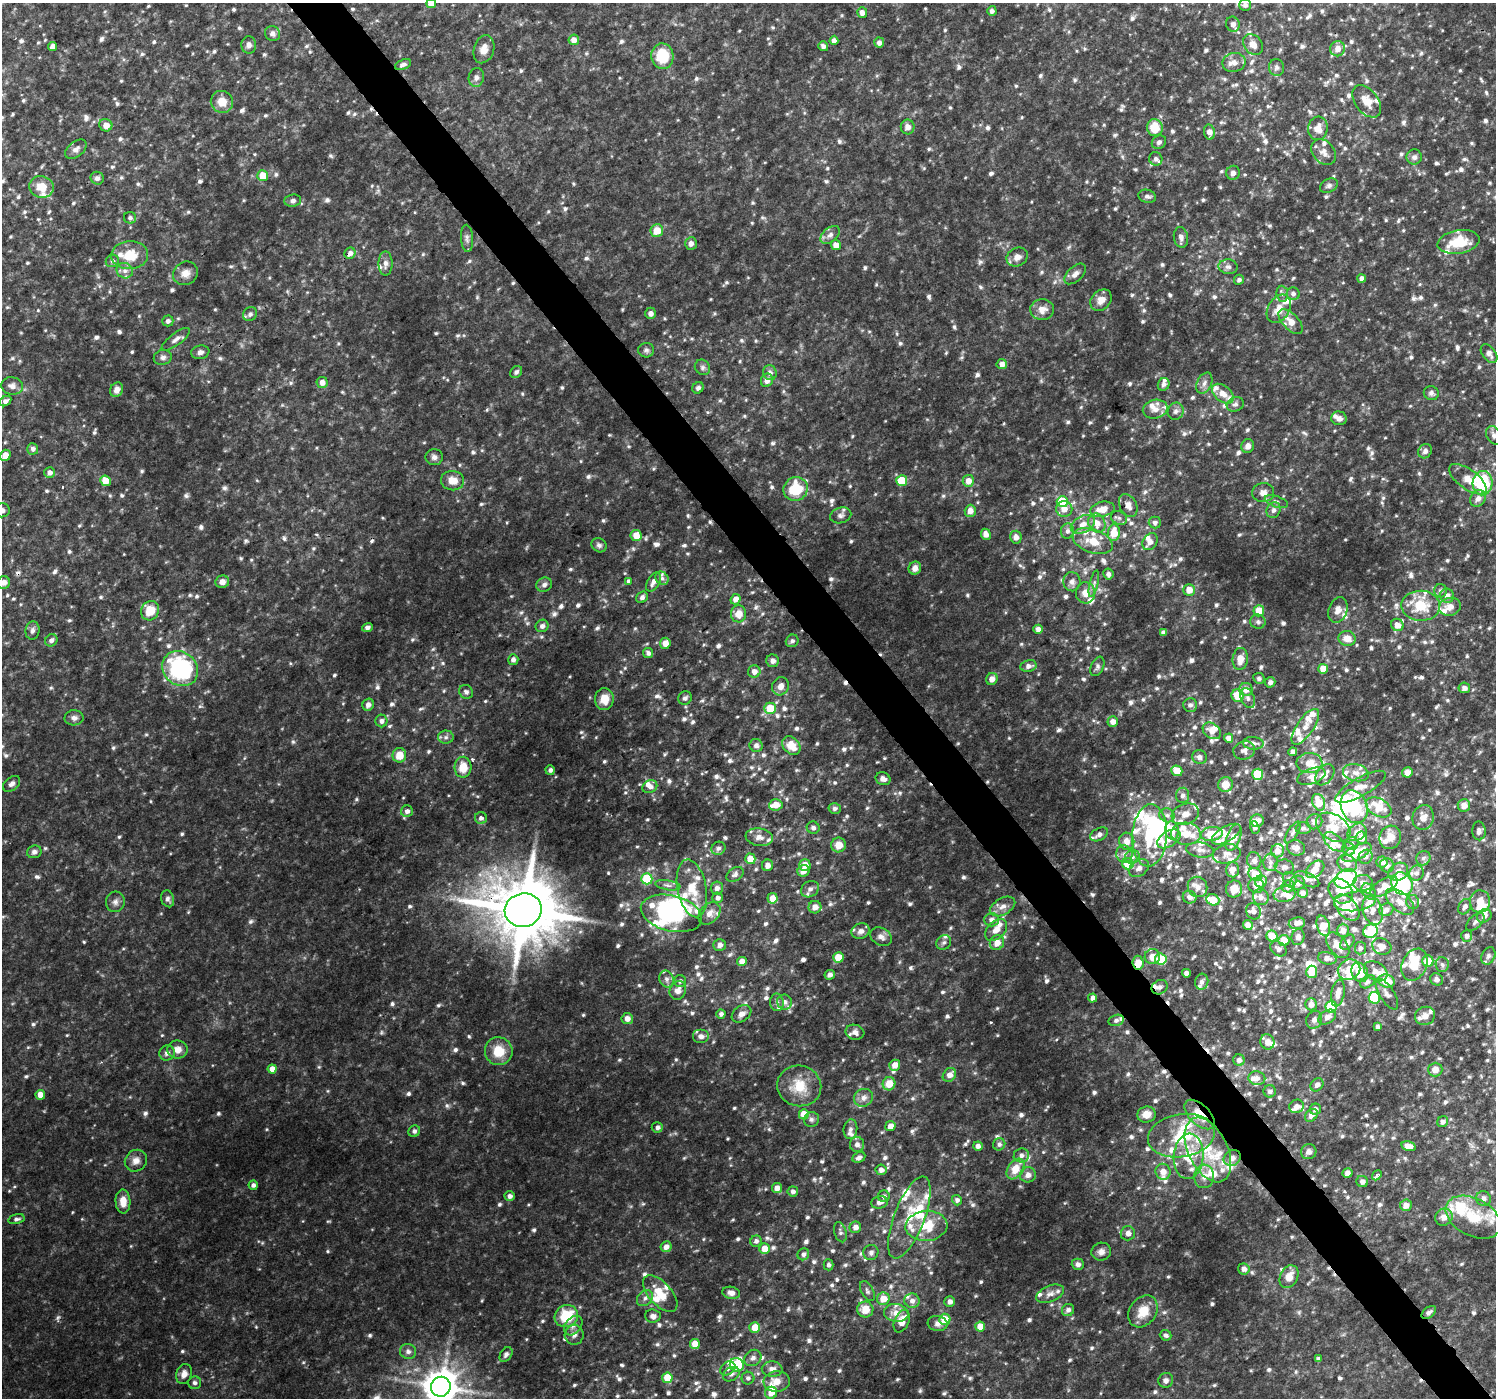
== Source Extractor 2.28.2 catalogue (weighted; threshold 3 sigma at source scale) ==
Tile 6 of 4 x 4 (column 2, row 2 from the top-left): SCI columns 1500-2993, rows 2995-4390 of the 5980 x 5922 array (HDU 1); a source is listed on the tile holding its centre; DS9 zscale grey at full resolution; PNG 1498 x 1400 px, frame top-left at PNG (2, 3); each listed source drawn as its Kron ellipse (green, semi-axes under 4 px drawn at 4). Shown black and unused: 4% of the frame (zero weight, under 2 of 3 exposures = <1% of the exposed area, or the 3 px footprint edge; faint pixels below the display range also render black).
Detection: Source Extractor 2.28.2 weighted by HDU 2 'WHT'; one run over the whole footprint, this tile lists its part. Background 0.0476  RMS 0.0074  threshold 0.0333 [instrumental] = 3 sigma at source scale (4.5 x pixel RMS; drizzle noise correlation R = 1.50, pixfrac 1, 0.0396/0.0396 arcsec/px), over >= 5 px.
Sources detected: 1345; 2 too faint to see at this stretch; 16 inside a brighter object's white glare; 6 cosmic-ray / hot-pixel residue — neither listed nor drawn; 145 inside a brighter listed object's ellipse — not listed separately; of the other 1176, all 500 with FLUX_AUTO >= 2.16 (the completeness limit of this list) listed and drawn (676 fainter detections not listed), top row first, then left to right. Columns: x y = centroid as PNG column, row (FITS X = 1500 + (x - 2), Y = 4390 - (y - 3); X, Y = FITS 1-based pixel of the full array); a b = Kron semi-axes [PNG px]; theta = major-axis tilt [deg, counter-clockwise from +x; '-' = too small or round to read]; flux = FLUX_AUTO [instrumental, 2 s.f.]
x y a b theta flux
431 3 5 4 - 7
1245 5 6 5 - 2.4
992 11 5 4 - 2.7
862 12 5 5 - 4.6
1233 24 7 6 - 3.6
272 33 8 7 - 3.5
574 40 5 5 - 5.3
834 40 5 4 - 3.4
879 43 5 5 - 3.5
1253 44 11 9 -53 6.1
249 45 8 7 - 3.2
52 46 5 4 - 3.7
823 46 5 4 - 3.1
484 49 14 10 72 6.6
1338 49 8 7 - 5.3
662 56 13 11 -87 24
1234 62 12 9 12 5.4
403 64 8 5 22 2.7
1277 67 8 7 - 2.4
476 77 9 7 79 3.1
1367 101 18 11 -54 11
222 102 11 11 - 9.7
106 125 6 6 - 5.8
908 127 7 7 - 4.1
1155 128 8 8 - 14
1318 128 12 9 84 7.5
1209 132 7 5 -82 5.2
1159 142 7 6 - 2.6
76 149 12 7 39 3.6
1324 152 14 10 -50 5.6
1414 157 7 7 - 3.1
1156 159 7 6 - 2.4
1233 173 7 6 - 3.1
263 176 5 5 - 13
97 178 6 6 - 2.6
1329 186 9 6 25 2.4
41 187 12 11 - 11
1147 196 9 6 -16 2.5
293 201 8 6 6 2.5
130 218 6 5 - 2.2
657 230 6 6 - 11
830 235 11 7 41 3.7
1181 237 10 7 -78 3.5
467 238 13 6 -86 2.9
1458 242 21 11 9 25
691 243 6 5 - 3.3
836 245 5 4 - 5.9
350 253 6 5 - 3.7
130 255 18 14 2 19
1017 257 11 9 30 4.8
112 261 7 6 - 2.3
385 263 12 7 -90 3.6
1228 267 9 7 -5 3
125 271 8 7 - 3.9
185 273 13 11 34 7
1075 274 13 7 43 4.1
1361 278 4 4 - 3.2
1239 280 5 4 - 2.2
1282 294 8 5 -84 2.2
1293 294 6 6 - 2.6
1101 300 12 9 46 6.3
1279 309 15 10 60 9
1042 310 12 10 2 7.5
651 313 6 5 - 3.6
250 314 7 6 - 2.5
168 321 5 5 - 2.8
1291 322 15 8 -46 9.5
176 339 17 6 37 3.7
646 350 8 7 - 2.2
200 352 9 6 10 3.1
1489 354 10 6 -52 3.5
163 357 9 7 12 2.9
1002 364 5 5 - 4.5
702 367 8 7 - 2.3
516 372 7 5 48 2.2
770 373 7 6 - 3.6
767 380 7 6 - 4.4
322 382 5 5 - 4.7
1204 383 11 7 64 3.8
1164 384 6 5 - 2.5
12 386 11 9 -12 4
698 388 6 5 - 2.5
117 390 7 6 - 4.6
1431 393 7 7 - 2.3
1223 394 12 8 -39 6.8
5 401 6 4 30 2.9
1235 404 9 7 25 2.6
1155 409 12 9 11 6.3
1176 411 9 8 - 3
1339 418 7 7 - 3.3
1494 435 10 7 -55 3.4
1248 446 7 6 - 4.4
33 449 5 5 - 2.9
1425 451 7 6 - 2.6
5 455 6 5 - 8.3
434 457 8 8 - 3.1
50 472 5 5 - 3.2
1468 479 22 9 -36 8.4
105 481 5 5 - 11
452 481 11 9 -7 7.9
902 481 5 5 - 26
968 481 6 5 - 6.4
1482 483 12 10 87 46
796 489 12 11 - 28
1263 493 11 9 6 4.9
1478 498 9 7 51 4.1
1062 502 5 5 - 34
1276 502 12 5 -20 2.6
1128 505 12 8 -62 5.4
1064 509 8 8 - 6.5
1102 509 12 7 12 10
2 510 8 7 - 3.7
1273 510 8 6 67 3.3
970 511 6 5 - 5.4
841 515 11 8 14 3
1119 518 8 6 -27 2.5
1155 522 6 6 - 2.5
1097 523 10 8 -61 8.2
1083 524 13 8 28 7.5
1068 531 7 6 - 2.9
1114 533 8 6 85 14
986 534 5 5 - 4.2
636 536 5 5 - 10
1016 537 6 5 - 3.6
1093 541 21 11 -19 14
1150 542 9 6 56 5.1
599 545 8 6 -36 2.3
915 568 6 6 - 4.6
1108 574 5 5 - 2.9
662 578 7 6 - 2.6
628 581 3 3 - 6.2
222 582 7 6 - 4.4
653 582 10 6 60 3.9
1072 582 9 8 - 3.4
4 583 6 6 - 3.5
1094 584 13 4 77 2.4
544 585 8 7 - 2.8
1189 590 6 6 - 7.3
1440 591 6 6 - 2.2
1085 593 10 9 - 6.2
1447 596 7 7 - 4.1
642 597 6 5 - 2.4
736 599 5 5 - 5.1
1421 606 19 15 -1 22
1450 607 11 9 15 6.1
1338 610 13 9 70 5.5
150 611 10 9 - 14
1259 611 5 5 - 12
739 614 8 7 - 8.5
1258 622 8 7 - 2.2
1397 625 6 6 - 5.5
542 626 6 6 - 2.8
367 627 5 4 - 2.4
1038 629 5 4 - 3.7
32 630 9 7 83 2.8
1163 632 4 4 - 2.6
1347 638 9 7 -14 6.8
51 640 6 6 - 2.6
792 641 6 6 - 2.5
665 643 5 5 - 6.5
648 653 5 5 - 2.7
1240 659 11 7 83 8.5
513 660 5 5 - 3.1
773 661 6 6 - 3.5
1028 666 8 6 11 3.3
1097 666 10 6 66 2.3
180 669 19 16 -42 93
1323 669 5 5 - 10
754 672 6 6 - 4.7
1259 678 6 5 - 2.3
992 679 6 5 - 5.4
1270 682 5 5 - 3
780 686 9 8 - 5
1464 688 6 5 - 3.2
1246 689 6 6 - 6.7
466 692 7 6 - 2.4
1238 696 6 6 - 17
685 698 7 6 - 2.3
1248 698 10 6 -68 3
604 699 11 9 89 9.8
368 705 6 5 - 3.7
1190 705 7 6 - 2.6
770 708 6 5 - 19
74 718 9 7 3 3.2
381 721 6 6 - 2.9
1113 721 5 5 - 5
1305 727 21 8 56 8.1
1212 731 10 7 -36 6.1
446 737 8 6 1 2.3
1229 738 5 4 - 5.6
1253 743 10 6 -3 3.5
756 745 6 6 - 3.3
791 746 10 8 -46 11
1244 750 11 9 14 3.8
1293 752 4 4 - 3.9
399 755 7 7 - 10
1199 757 7 7 - 2.5
1309 763 13 10 2 9
463 767 10 8 88 12
550 770 5 4 - 2.4
1177 771 5 5 - 15
1407 772 5 5 - 4.9
1356 773 13 8 -11 5.2
1258 774 5 5 - 36
1325 775 12 8 53 5
1311 776 14 7 20 4.8
883 779 7 6 - 3.7
12 784 10 6 39 2.8
1225 785 7 7 - 9.4
650 787 8 6 25 3.3
1361 787 28 9 29 9.1
1182 795 7 6 - 2.9
1319 802 9 6 -68 15
776 805 7 5 6 9.2
1464 806 6 6 - 6.6
1354 807 17 13 -68 98
1379 807 14 8 -28 17
835 808 6 5 - 2.3
407 811 6 6 - 3.2
1185 814 14 10 18 7.5
1167 815 8 7 - 2.8
1423 817 12 10 76 7.5
481 818 6 6 - 2.8
1257 821 6 6 - 4.9
1314 822 8 7 - 4.4
1255 827 6 4 -72 2.5
1333 827 19 12 -33 13
813 828 6 6 - 2.6
1303 828 7 6 - 2.3
1172 831 9 7 -80 7.3
1479 831 9 6 -89 2.8
1293 832 12 5 57 2.6
1357 832 10 8 38 6.4
1099 834 9 6 28 3.3
1186 834 15 11 -4 12
1212 834 11 7 8 19
1226 834 16 7 30 5.9
1150 835 31 17 86 54
759 837 13 9 -8 5.4
1234 837 14 7 69 9.7
1390 837 12 10 66 7.2
1362 838 6 5 - 6.7
1169 839 13 7 32 6.2
1127 841 8 7 - 6.6
1334 842 12 7 -39 7.7
1352 843 7 6 - 2.2
839 845 7 7 - 7.4
718 848 7 6 - 2.3
1296 848 9 7 -18 3.7
1349 849 7 6 - 2.3
1200 850 14 7 -7 4.9
1277 851 7 6 - 6.1
34 852 7 6 - 2.6
1357 852 16 7 26 21
1124 854 9 8 - 3.8
1227 854 14 9 12 4.4
1132 857 7 7 - 2.8
1366 857 7 6 - 2.6
1423 858 7 6 - 2.3
750 859 5 5 - 11
1254 860 8 7 - 2.7
1271 862 9 7 87 3.2
1382 862 6 5 - 3.6
1128 864 6 5 - 23
1347 864 10 8 -31 4.5
767 865 6 5 - 4.1
805 865 6 5 - 8.2
1387 865 7 6 - 3.1
1284 867 9 7 -7 2.9
1139 868 11 8 35 4.8
1315 869 11 7 42 8.8
1233 870 7 6 - 5.2
803 871 6 5 - 5.5
1398 872 10 8 35 5.3
1416 873 8 7 - 3.1
735 874 9 6 33 2.5
1255 874 7 6 - 20
647 879 5 5 - 38
1290 879 7 6 - 2.6
1307 879 13 6 -25 3.9
1346 879 12 9 32 57
1261 881 6 6 - 5.1
1298 883 7 7 - 5.7
1363 883 10 8 2 5.4
1402 884 12 10 -55 96
668 885 12 5 -9 3.1
1256 886 8 7 - 3.1
1288 886 6 6 - 4.2
1197 887 10 9 - 5.5
1384 887 15 7 31 12
692 888 29 14 -79 21
717 888 6 6 - 3.6
810 889 9 7 33 3.6
1234 889 8 8 - 8.2
1341 891 13 11 -50 7.9
1369 891 9 6 -58 3.1
1303 893 5 5 - 3.7
1284 894 11 8 7 5.1
1190 897 7 6 - 3.5
1261 897 8 7 - 2.9
718 898 5 5 - 2.5
772 898 5 5 - 8.1
168 899 8 6 -73 2.6
1213 900 6 5 - 12
1355 901 21 9 5 8.4
1480 901 11 10 - 14
115 902 10 9 - 3.5
1400 902 17 9 -40 7.9
1413 902 7 6 - 2.3
815 907 6 6 - 6
1003 907 14 8 29 5.8
1347 907 15 9 -48 15
1465 907 8 6 61 2.6
523 910 19 16 13 6500
1373 910 15 9 -72 6.7
1386 910 7 6 - 3
1254 911 8 7 - 3.6
671 913 31 18 -14 81
709 913 13 9 47 5.6
1484 916 7 6 - 3.5
992 920 7 6 - 3.3
1475 922 11 6 44 2.3
1297 923 8 6 8 5.2
1248 925 5 4 - 5.3
1323 926 10 6 -71 13
996 930 13 8 44 7
1343 930 6 6 - 5.3
861 931 9 7 22 3.6
1370 931 7 6 - 24
1272 936 6 5 - 15
1467 936 6 5 - 2.8
881 937 11 8 -31 4
1298 937 8 6 71 3.1
1284 940 5 5 - 13
944 942 8 7 - 2.3
1347 942 9 5 48 2.3
997 943 7 7 - 7.5
720 945 6 5 - 3.6
1338 945 15 9 -51 7.7
1382 946 10 8 -26 5.2
1360 948 6 5 - 2.2
1278 949 9 6 -38 3.1
1488 956 9 6 62 2.3
1152 957 7 7 - 6.4
838 958 5 5 - 19
1327 958 9 6 -12 4.1
1161 959 6 5 - 31
1428 961 5 5 - 14
742 962 5 4 - 7.3
1138 963 7 5 -84 9.9
1414 965 17 12 66 13
1442 965 7 6 - 2.4
1349 970 11 10 - 12
1376 971 12 9 -30 6.5
1312 972 6 5 - 14
1360 972 10 8 -64 14
1186 973 4 4 - 4
830 975 5 4 - 3.7
667 979 8 7 - 2.9
1437 979 6 6 - 3.2
680 981 6 6 - 2.2
1386 981 8 6 -17 15
1202 982 8 6 74 2.8
1368 982 8 5 36 2.5
1160 987 8 6 30 3.2
678 990 10 8 68 5.1
1338 993 13 6 80 6
1387 994 18 7 -58 3.8
1092 998 4 4 - 3.3
1374 998 6 5 - 40
777 1002 9 6 -87 3
784 1002 7 7 - 3.5
1311 1004 6 5 - 5.2
1331 1006 6 5 - 35
721 1014 4 4 - 2.7
742 1014 10 7 33 4.3
1425 1016 10 9 - 4.8
1327 1017 9 6 32 4.3
627 1019 5 5 - 5.3
1116 1020 8 5 14 2.3
1314 1020 9 8 - 3.1
1378 1027 4 4 - 2.5
855 1032 9 7 -16 4.5
701 1036 8 7 - 3.4
1267 1042 7 7 - 6.5
177 1050 10 9 - 5.8
499 1051 14 14 - 16
167 1053 8 7 - 3.4
1239 1060 6 5 - 3.6
895 1065 5 5 - 7.2
272 1069 4 4 - 5.9
1435 1070 7 7 - 5.2
949 1075 7 6 - 5.5
1257 1078 8 7 - 4.4
889 1084 7 6 - 12
1317 1085 7 5 46 3.3
799 1086 22 20 -12 19
1270 1091 6 6 - 2.4
40 1095 5 5 - 8.3
863 1098 10 8 33 4.6
1296 1106 7 6 - 4.3
1315 1109 5 5 - 2.7
804 1114 5 5 - 14
1199 1114 18 10 -44 14
1146 1115 9 8 - 7
1311 1115 7 5 45 4.7
811 1119 8 7 - 2.2
1443 1122 6 5 - 3
890 1126 5 5 - 5.3
657 1127 5 5 - 2.6
850 1129 10 7 85 2.7
414 1131 6 5 - 2.4
1181 1136 33 21 9 41
857 1144 7 7 - 3.4
999 1144 6 6 - 2.5
978 1146 5 4 - 3.5
1408 1146 7 5 -14 7.2
1208 1150 35 19 -64 36
1309 1152 8 7 - 3.4
1021 1155 8 7 - 3.2
1189 1156 23 15 85 22
859 1157 7 5 25 2.6
1232 1158 9 7 38 4.1
136 1161 11 10 - 5.3
1015 1169 11 7 56 13
881 1170 5 5 - 4.6
1163 1172 8 7 - 6.7
1347 1173 5 4 - 3.1
1028 1175 8 7 - 4.3
1377 1175 5 3 - 2.5
1204 1176 12 10 85 6.1
1362 1182 6 5 - 3.1
253 1185 4 4 - 2.5
777 1188 5 5 - 5.3
793 1191 5 5 - 2.7
510 1196 5 5 - 2.8
884 1196 6 5 - 2.7
1483 1198 7 7 - 3.2
957 1200 5 5 - 2.7
123 1201 12 7 -87 8.1
879 1202 8 6 12 4
1406 1205 6 5 - 5.9
909 1217 43 15 69 28
1444 1217 9 8 - 6.1
1473 1217 29 18 -27 29
16 1219 8 5 14 2.2
926 1226 21 15 5 21
855 1227 6 5 - 4.5
840 1232 10 6 -74 2.3
1128 1233 7 7 - 3.9
756 1241 6 5 - 2.4
666 1247 5 5 - 4.5
764 1249 5 5 - 8.8
871 1252 8 7 - 2.6
1101 1252 10 9 - 4
803 1254 6 5 - 2.8
1078 1264 6 5 - 3.1
829 1265 5 5 - 2.2
1244 1269 6 5 - 3.7
1289 1277 12 9 63 7.9
867 1291 11 6 -61 2.2
731 1293 9 6 -10 3.6
660 1294 22 11 -48 15
1050 1294 14 8 22 4.5
645 1298 9 7 44 3
883 1299 6 6 - 11
912 1301 7 7 - 4
950 1302 5 5 - 3.7
865 1309 8 8 - 10
1068 1310 6 6 - 2.7
1143 1311 17 13 54 14
1429 1312 8 5 37 2.7
896 1313 12 9 -10 7.3
566 1316 12 11 - 27
653 1316 8 6 -4 3.3
945 1319 6 5 - 17
902 1321 12 7 66 11
938 1323 10 7 -8 4.1
573 1326 11 7 49 3.9
980 1326 5 5 - 12
755 1327 5 5 - 11
574 1335 10 9 - 3.9
1166 1335 6 5 - 2.4
695 1344 5 5 - 11
408 1351 8 7 - 3.5
506 1355 8 5 57 2.2
753 1358 9 7 39 3.3
1318 1359 4 4 - 2.2
737 1365 7 6 - 20
728 1368 8 6 33 2.6
772 1369 10 7 -3 4.6
184 1374 10 7 69 4.8
731 1374 9 6 34 2.8
667 1378 5 5 - 19
748 1378 6 6 - 2.5
1166 1380 8 7 - 2.7
777 1381 13 10 5 8.8
195 1383 6 6 - 2.8
441 1387 10 9 - 1700
771 1393 6 6 - 7
Overlapping masked pixels (flux is a lower limit): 3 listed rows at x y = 523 910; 1138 963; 1199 1114
Isophote crosses this tile's border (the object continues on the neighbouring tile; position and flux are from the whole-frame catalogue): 6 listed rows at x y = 431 3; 1494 435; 2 510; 4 583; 1479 831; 441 1387